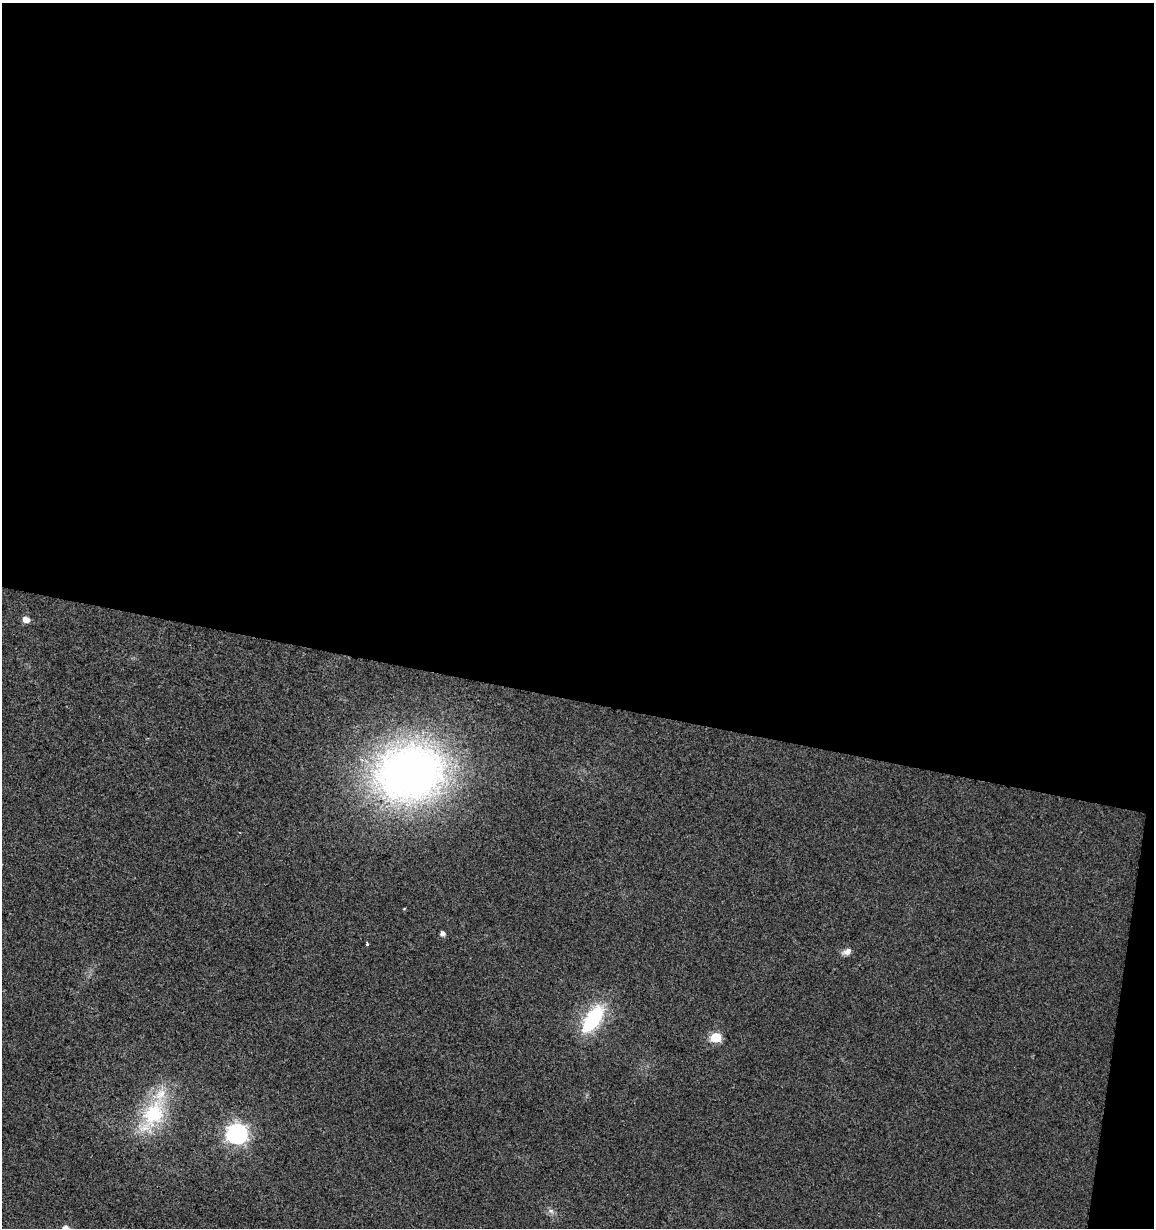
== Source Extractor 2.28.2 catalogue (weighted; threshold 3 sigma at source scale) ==
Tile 4 of 4 x 4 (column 4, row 1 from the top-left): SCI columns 3738-4889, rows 3677-4902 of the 5113 x 4909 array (HDU 1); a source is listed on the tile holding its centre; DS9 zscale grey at full resolution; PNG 1156 x 1230 px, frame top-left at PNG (2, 3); no overlay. Shown black and unused: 58% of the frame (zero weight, under 2 of 3 exposures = <1% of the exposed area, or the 3 px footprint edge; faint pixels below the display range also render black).
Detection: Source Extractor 2.28.2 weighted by HDU 2 'WHT'; one run over the whole footprint, this tile lists its part. Background 0.0138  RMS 0.0058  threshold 0.0263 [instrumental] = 3 sigma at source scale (4.5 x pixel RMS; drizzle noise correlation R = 1.50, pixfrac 1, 0.0396/0.0396 arcsec/px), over >= 5 px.
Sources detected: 11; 1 inside a brighter listed object's ellipse — not listed separately; the other 10 listed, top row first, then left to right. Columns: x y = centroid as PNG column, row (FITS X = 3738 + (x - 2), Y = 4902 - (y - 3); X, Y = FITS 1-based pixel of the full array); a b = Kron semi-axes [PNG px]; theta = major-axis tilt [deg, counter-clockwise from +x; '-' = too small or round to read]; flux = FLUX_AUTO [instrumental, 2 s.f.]
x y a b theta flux
26 619 6 5 - 5.2
410 773 59 48 10 380
443 933 5 4 - 2.2
367 944 3 3 - 2.4
847 952 12 7 24 3.1
593 1019 37 17 56 38
716 1037 6 6 - 29
153 1113 30 23 64 41
237 1134 9 8 - 310
551 1211 8 6 -14 2